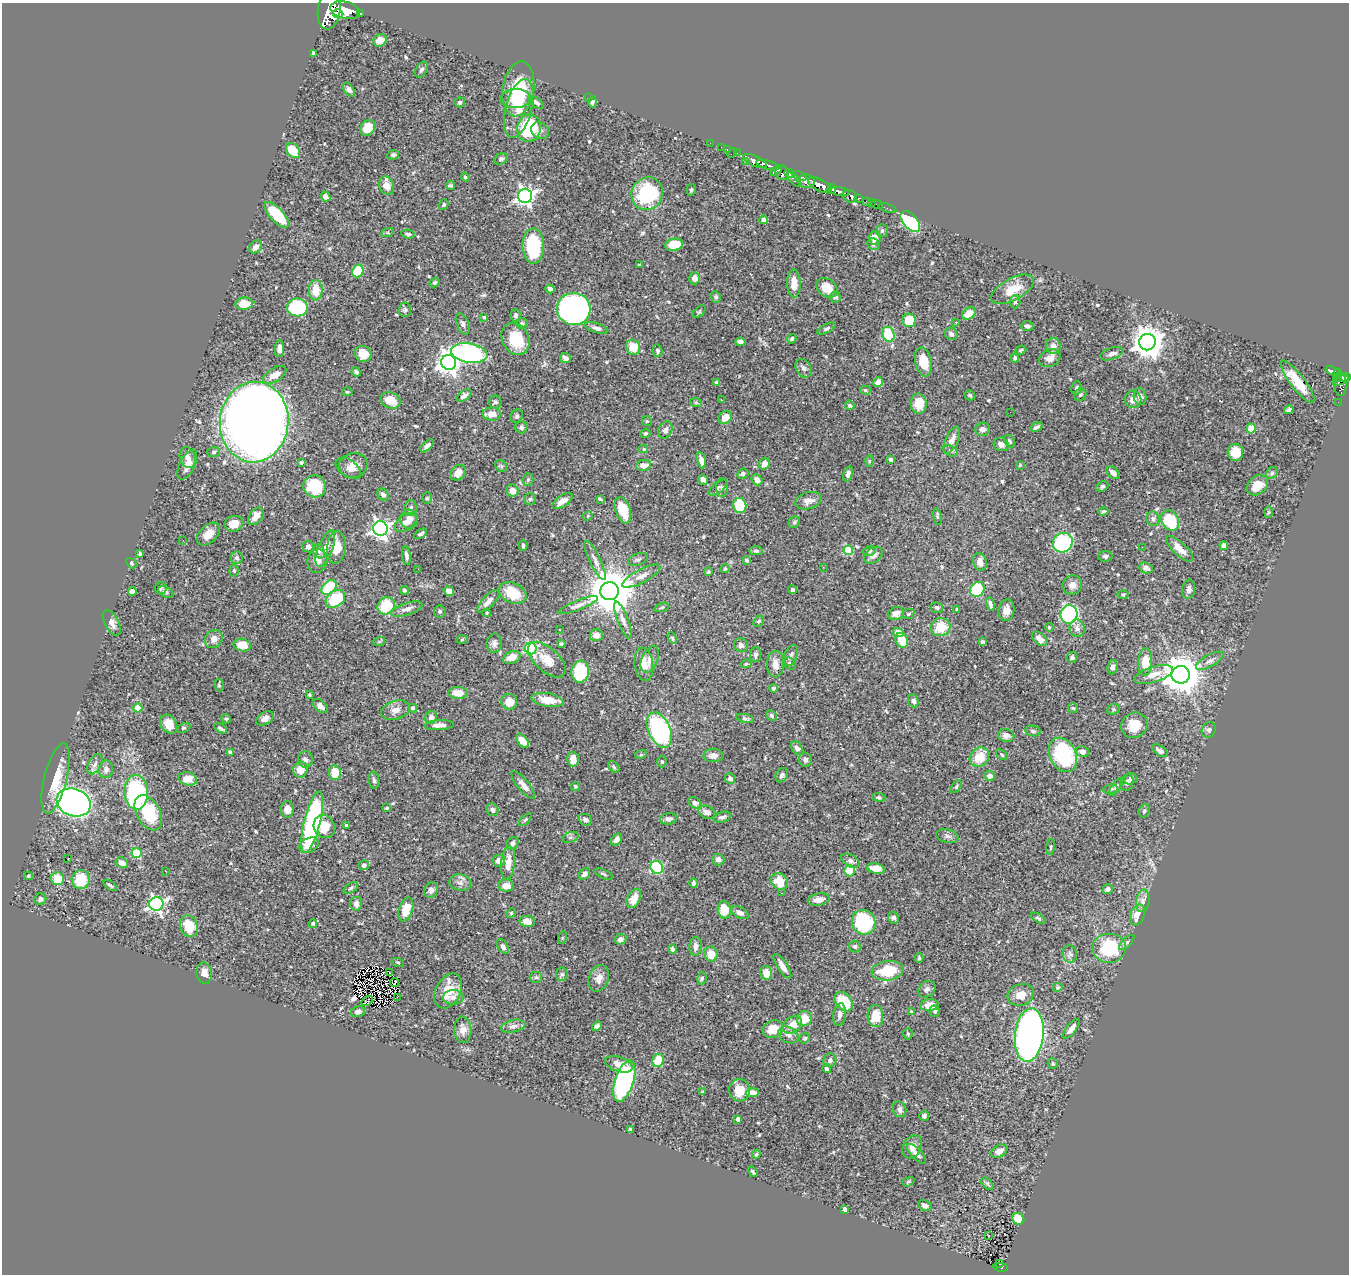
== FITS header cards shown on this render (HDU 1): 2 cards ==
NAXIS1  =                 1347
NAXIS2  =                 1272

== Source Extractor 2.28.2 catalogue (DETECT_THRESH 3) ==
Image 1347 x 1272 px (HDU 1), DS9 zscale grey, 1 PNG px = 1 image px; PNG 1351 x 1276 px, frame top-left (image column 1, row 1272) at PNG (2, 3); each listed source drawn as its Kron ellipse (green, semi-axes under 4 px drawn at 4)
Background 0.955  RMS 0.032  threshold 0.0972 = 3 sigma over >= 5 px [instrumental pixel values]
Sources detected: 566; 1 with non-positive FLUX_AUTO (blend fragments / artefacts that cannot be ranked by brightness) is neither listed nor drawn; of the other 565, the 500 brightest by FLUX_AUTO listed and drawn (65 fainter detections omitted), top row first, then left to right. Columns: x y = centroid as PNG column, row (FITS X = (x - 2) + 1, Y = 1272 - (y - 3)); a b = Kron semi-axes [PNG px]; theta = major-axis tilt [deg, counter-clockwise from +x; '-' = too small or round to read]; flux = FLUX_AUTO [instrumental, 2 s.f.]
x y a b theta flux
329 10 19 11 81 6300
345 10 15 8 -15 4500
338 13 5 4 - 900
360 13 3 3 - 150
380 40 7 6 - 22
314 54 4 3 - 4
421 70 9 5 56 5.6
518 89 27 16 82 100
349 90 8 5 -56 6.7
516 98 15 9 4 37
589 98 2 2 - 6.7
460 102 5 5 - 5.6
536 102 9 4 -36 7.3
592 102 5 3 - 5.9
519 108 30 13 75 54
368 128 8 7 - 44
529 128 14 12 77 160
540 131 9 7 -35 9.9
710 143 2 2 - 12
721 147 2 2 - 10
293 150 8 6 -50 49
727 150 3 2 - 26
732 153 6 2 45 29
737 153 2 2 - 14
393 155 6 4 11 4.3
501 159 7 5 26 4.2
746 161 3 2 - 19
755 161 13 5 -24 1400
768 165 12 4 -16 1600
776 171 6 4 35 230
782 173 7 6 - 680
789 173 5 4 - 940
800 176 7 3 -25 430
465 177 4 4 - 3.2
794 180 9 3 -46 180
806 181 9 6 -3 1100
450 185 5 3 - 4.5
820 185 13 6 -28 3200
386 186 9 7 -70 23
832 189 5 4 - 800
691 190 6 4 76 3.1
839 192 10 4 -9 1400
647 194 17 15 55 160
525 196 7 7 - 800
850 196 7 6 - 280
326 197 5 4 - 8.2
858 198 3 3 - 230
867 201 3 3 - 61
871 202 3 3 - 28
877 204 6 2 -19 13
444 205 5 4 - 3.2
887 208 9 2 -19 19
277 215 16 7 -47 95
763 220 4 4 - 14
910 222 12 7 -48 200
882 231 6 5 - 4.1
387 233 7 4 19 3.1
408 234 7 4 -10 4.6
875 238 6 6 - 20
873 244 6 5 - 5.4
674 245 9 6 13 51
533 246 18 11 -89 140
256 247 7 5 44 12
639 265 3 3 - 2.4
358 271 6 5 - 65
695 278 6 5 - 12
435 282 5 4 - 4.4
794 283 14 7 -88 22
827 288 11 8 -35 29
550 289 4 4 - 7.3
1013 289 23 11 28 45
316 290 10 7 -89 37
716 297 6 5 - 4.7
835 297 6 5 - 7.5
1015 302 6 5 - 4
244 304 9 6 4 39
297 307 10 9 - 180
574 309 17 16 - 810
405 310 7 6 - 5
699 311 7 4 45 3
969 314 7 5 35 37
516 315 6 5 - 5.5
484 317 3 3 - 2.8
909 320 7 7 - 53
956 322 3 3 - 5.1
522 323 5 5 - 4.5
463 324 11 6 -68 7.6
1027 326 6 5 - 5.5
597 328 12 5 -18 8.1
826 329 10 4 27 4.9
888 334 8 5 -72 100
951 334 6 6 - 8.6
516 339 17 13 -64 77
792 339 5 4 - 3.3
740 342 5 4 - 8.2
1147 342 8 8 - 3500
1053 346 8 7 - 14
633 347 8 7 - 40
279 349 8 4 85 13
1021 350 5 3 - 3
657 351 6 5 - 4.5
469 353 18 9 -9 420
363 354 8 7 - 32
1112 354 12 5 18 11
565 358 5 5 - 11
1015 358 4 3 - 4.2
1050 358 11 8 25 16
924 362 15 8 -78 45
449 363 7 7 - 1500
804 368 10 7 -58 7.6
1333 371 7 3 -20 170
356 372 5 4 - 5.5
1338 373 4 3 - 190
275 375 13 7 31 22
1346 377 5 4 - 430
1338 378 5 2 - 60
1341 380 8 3 23 390
716 382 4 3 - 2.6
878 382 5 4 - 12
1297 382 26 7 -53 44
1341 385 11 6 90 450
1076 388 7 5 80 4.4
865 390 5 4 - 2.7
347 392 5 4 - 2.6
970 395 5 5 - 4.3
1080 395 6 5 - 3.6
464 396 8 4 36 8.8
1140 397 8 6 -80 13
390 400 10 8 -23 37
721 400 3 2 - 4.1
1133 400 8 8 - 15
495 402 6 6 - 4.8
1338 402 2 2 - 5.3
696 403 6 4 -19 2.7
919 403 10 8 -88 37
850 405 5 4 - 3.7
1289 410 5 3 - 5
1010 412 2 2 - 4
492 414 9 6 -3 24
517 416 7 6 - 4.1
725 417 7 6 - 21
647 421 5 4 - 2.8
254 422 40 34 84 4300
521 427 6 6 - 5.9
1036 427 6 3 32 5.4
1251 428 5 4 - 86
983 429 7 6 - 8.1
665 430 9 6 69 9.9
645 433 5 4 - 3.7
952 440 14 6 66 14
1009 441 7 5 -60 4
1001 444 7 7 - 9.7
427 446 8 4 45 7.9
644 449 4 4 - 2.6
950 451 8 5 -26 4.4
214 452 6 5 - 3.9
1235 452 8 8 - 30
188 458 10 7 -75 11
891 459 4 3 - 4.6
701 460 8 4 -76 13
869 461 6 4 88 2.4
301 462 3 3 - 2.9
764 464 6 5 - 14
187 465 16 7 63 17
353 465 14 12 14 22
644 465 7 5 8 16
1020 465 4 4 - 2.4
501 466 6 5 - 3.6
348 468 14 8 -35 13
458 473 8 6 44 21
1113 473 7 5 -44 11
1272 473 6 5 - 4.2
743 474 6 5 - 6.7
848 474 8 4 73 8.9
528 479 6 5 - 3.7
703 480 5 4 - 7.9
757 480 6 5 - 13
1257 485 12 9 40 29
315 486 11 11 - 88
1102 486 6 5 - 5.3
718 487 11 5 40 5.6
722 488 9 6 88 6
512 491 6 6 - 18
383 495 6 5 - 7.7
427 498 6 5 - 3.5
530 499 6 5 - 3.7
600 499 4 3 - 2.7
562 501 12 5 33 18
808 501 13 8 17 16
740 505 7 6 - 93
410 508 8 6 80 5.6
623 510 14 7 -70 52
1103 511 5 3 - 4.7
1268 512 6 4 89 2.4
256 516 9 6 54 18
588 516 5 4 - 2.8
937 517 8 4 -81 3
409 519 9 9 - 16
1153 519 7 6 - 6.7
1170 520 11 8 -58 100
406 522 12 7 37 18
794 522 6 5 - 3.5
234 524 9 8 - 22
380 528 7 7 - 790
208 534 13 8 44 21
421 534 7 4 33 4.7
183 540 2 2 - 2.6
1063 543 10 9 - 170
523 546 5 3 - 3.3
1224 546 4 4 - 9
308 547 6 5 - 10
336 547 16 9 85 40
1142 547 2 2 - 2.5
325 549 19 7 68 25
1180 549 17 6 -43 20
848 550 5 4 - 93
319 551 7 5 -67 6.6
756 551 7 4 -1 4
869 551 6 5 - 4.2
140 554 3 3 - 3.3
873 555 10 7 38 11
406 556 9 4 -83 7.4
1105 556 7 5 5 4.9
237 558 6 6 - 5.7
638 559 10 5 21 6.2
747 560 4 3 - 3.7
317 561 12 10 73 15
595 561 21 5 -64 13
980 562 9 6 -76 14
131 563 6 4 -49 4
823 567 3 2 - 4.7
725 568 5 3 - 2.7
1146 568 7 5 -24 10
418 569 3 2 - 2.5
234 571 5 4 - 3.3
708 572 4 4 - 3
641 576 21 6 27 19
1072 585 10 9 - 12
329 587 9 6 43 100
161 588 6 6 - 3.8
977 589 8 7 - 110
1189 589 10 6 81 8.1
405 590 4 3 - 5.4
792 590 4 4 - 4.6
449 591 5 4 - 14
610 591 9 9 - 9500
132 592 4 4 - 10
166 592 8 5 -27 5
513 593 14 10 -23 61
1123 595 5 3 - 2.6
335 599 11 7 37 98
488 601 14 6 47 14
990 604 7 3 -77 6.6
578 605 21 5 21 11
386 606 9 8 - 78
662 607 7 3 19 3
937 608 6 5 - 4.5
407 609 16 6 17 12
957 609 4 3 - 3.1
1007 610 11 7 79 17
440 611 6 6 - 3.7
487 613 4 3 - 2.6
896 613 8 6 25 15
908 614 6 4 19 3.7
1069 614 9 8 - 250
623 620 19 5 -69 12
759 621 6 4 48 3.7
112 623 14 7 -63 13
941 627 10 9 - 51
1049 627 4 4 - 2.4
1077 628 9 7 -79 9
560 630 3 2 - 3.8
898 632 5 4 - 20
596 635 6 6 - 14
672 638 6 4 -62 3.4
214 639 9 8 - 12
1040 639 9 5 -40 14
462 640 6 4 3 2.8
902 640 8 6 -66 40
379 642 6 4 18 2.8
982 642 4 3 - 5.8
494 643 9 7 87 8.9
561 644 4 3 - 3.2
242 645 8 6 -10 31
741 645 7 6 - 7.8
531 648 6 5 - 310
756 655 7 5 85 6.5
791 656 11 6 69 7.5
512 657 9 6 23 23
1072 657 5 5 - 3.8
650 659 14 8 67 14
547 660 23 12 -42 37
1210 661 15 6 29 11
1145 662 14 7 86 40
644 664 17 9 -82 24
746 664 5 3 - 3
775 664 13 8 88 19
790 664 7 5 -40 4.7
1113 667 7 5 80 6.8
580 672 11 8 83 140
1154 674 20 8 17 27
1181 675 9 9 - 5900
219 685 6 4 -81 3.4
773 688 4 4 - 4.5
458 693 9 6 -1 26
309 695 4 3 - 2.9
547 700 16 6 -9 37
913 701 6 5 - 8.3
509 702 8 7 - 26
320 706 8 5 -44 11
138 708 4 4 - 37
413 708 4 4 - 7.4
1073 708 5 5 - 3
1113 709 6 5 - 3.1
395 710 14 9 18 16
772 716 6 4 -46 4.3
431 717 6 6 - 13
265 718 9 6 33 13
745 718 9 4 -12 4.9
226 719 5 4 - 3.3
169 724 10 7 -54 29
439 725 15 5 4 16
1134 725 13 12 - 39
184 728 7 4 26 3.3
220 728 7 4 -33 4.7
659 730 19 11 -65 300
1209 730 8 7 - 5.1
1033 731 8 5 -10 4.2
1006 736 8 6 -14 9.9
522 741 8 5 -49 29
797 748 7 5 -54 8.5
1160 751 9 5 -34 9.1
230 752 4 4 - 6.1
1082 752 6 5 - 11
641 754 6 3 20 2.6
713 755 10 7 1 15
1002 755 6 4 -40 3.1
1063 755 18 13 -62 170
979 757 10 9 - 41
306 759 8 7 - 9.5
573 759 7 6 - 21
805 760 7 6 - 8
662 761 6 4 -88 3.6
95 764 11 6 61 8.9
614 767 7 4 -50 3.9
106 769 9 7 78 11
300 770 8 7 - 23
335 773 7 6 - 38
782 775 7 6 - 6.1
990 776 5 5 - 10
56 778 36 11 76 59
730 778 5 5 - 6.8
188 779 9 6 -15 30
1130 779 6 5 - 6.9
374 780 8 5 -82 5.3
1127 783 8 6 72 6.4
523 785 17 5 -51 13
576 786 4 4 - 2.7
956 787 7 3 56 3
1116 787 10 4 58 5.9
1111 789 7 4 11 4.3
136 792 17 11 -88 290
879 797 7 4 -6 4.5
74 803 17 13 -22 1200
695 803 6 5 - 12
387 808 3 3 - 3.6
287 809 8 6 -89 17
492 810 7 5 -61 8.2
1144 811 6 5 - 4
707 812 8 6 -23 13
148 813 19 11 -61 100
722 817 9 5 16 7.1
668 819 8 5 9 8.8
525 820 8 4 45 3.1
585 820 7 5 -21 5.5
312 822 31 8 76 310
347 825 4 3 - 3.7
324 827 12 10 -60 44
947 836 11 6 -13 8
570 837 8 5 19 5.1
616 840 6 4 51 13
512 843 7 5 49 8.8
309 845 10 7 27 21
1051 847 8 3 85 2.8
137 853 5 5 - 110
67 859 3 3 - 18
718 859 6 6 - 10
499 861 6 6 - 13
850 861 10 6 -29 7.6
122 863 6 5 - 15
508 863 17 7 84 28
364 865 5 5 - 6.4
657 867 7 6 - 180
876 869 9 5 -11 21
166 871 3 2 - 3
849 871 5 5 - 53
585 874 6 5 - 7.4
604 874 10 3 -24 3.2
28 876 4 4 - 2.5
57 879 6 6 - 50
81 880 9 9 - 64
779 881 9 7 -31 47
460 883 11 8 -11 11
694 883 5 4 - 7
110 885 7 3 -35 3.5
506 885 8 6 -1 20
351 888 8 4 32 4.1
1108 889 5 4 - 6.9
431 890 8 6 54 8
782 893 3 2 - 2.5
634 898 10 6 62 27
40 899 6 5 - 6.2
819 900 11 6 11 15
1143 901 11 6 82 11
156 904 7 7 - 570
356 904 7 6 - 9.4
406 909 12 6 71 40
724 910 9 6 -80 47
511 913 5 4 - 2.5
740 913 9 5 -27 10
1137 915 11 7 68 24
894 918 6 5 - 6
1038 918 8 4 -31 3.6
527 921 7 5 -9 20
864 922 12 11 - 200
313 923 4 4 - 3.9
189 926 11 8 -70 56
562 938 6 4 72 2.6
620 939 6 5 - 9.8
1127 942 10 4 44 4.6
503 946 8 5 -56 6.2
696 946 9 6 84 11
855 946 6 6 - 4.1
1109 948 17 15 0 120
672 949 5 4 - 6.5
711 954 7 6 - 27
1070 954 9 7 -82 7.4
919 958 5 4 - 3.7
398 962 6 3 -19 2.6
782 966 14 5 -57 16
888 971 16 9 8 73
204 973 11 7 -82 17
390 973 2 2 - 4.2
766 973 7 5 -78 25
562 974 7 6 - 4.4
536 977 6 5 - 4.6
599 978 14 9 68 16
702 978 6 4 74 3.4
394 982 4 2 - 3.4
1058 987 5 4 - 3.1
927 989 9 7 36 8.1
448 991 18 12 62 46
1021 995 13 10 20 25
397 997 3 2 - 3.3
453 997 10 7 3 10
367 1001 6 2 34 2.6
844 1002 11 7 -49 72
929 1005 9 6 5 24
935 1011 5 5 - 4
358 1012 7 5 11 8.3
911 1012 4 3 - 2.9
840 1015 11 6 81 11
875 1016 11 8 -88 48
804 1019 8 7 - 41
792 1025 10 7 35 30
513 1026 12 6 13 9.2
597 1026 5 4 - 5.8
773 1029 10 8 24 41
1071 1029 11 5 52 13
463 1030 13 8 -88 15
908 1034 6 4 -89 3.1
788 1035 10 7 -31 11
1029 1035 27 14 84 1200
805 1038 5 4 - 4.4
658 1060 6 5 - 54
830 1060 7 6 - 6.9
1053 1063 5 5 - 3.3
619 1064 14 7 -18 19
827 1069 4 4 - 10
624 1081 21 9 72 390
740 1090 11 10 - 41
703 1092 4 3 - 2.4
753 1093 6 4 2 20
900 1109 8 6 -69 8.9
924 1116 5 5 - 4.4
738 1119 4 3 - 4.7
630 1130 4 3 - 3.4
912 1147 12 9 62 16
999 1151 8 6 31 15
756 1154 4 3 - 2.5
916 1154 12 5 -46 13
753 1172 6 3 -55 3.6
908 1182 6 4 20 3
987 1184 7 4 -45 4.2
925 1206 7 5 -25 11
844 1210 4 4 - 20
1018 1219 6 5 - 40
989 1235 3 3 - 14
1000 1264 3 2 - 8.1
1001 1267 7 4 -11 70
At the frame edge (FLAGS 8, measured only in part): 1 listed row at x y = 329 10
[65 fainter detections neither listed nor drawn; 1 non-positive-flux detection neither listed nor drawn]